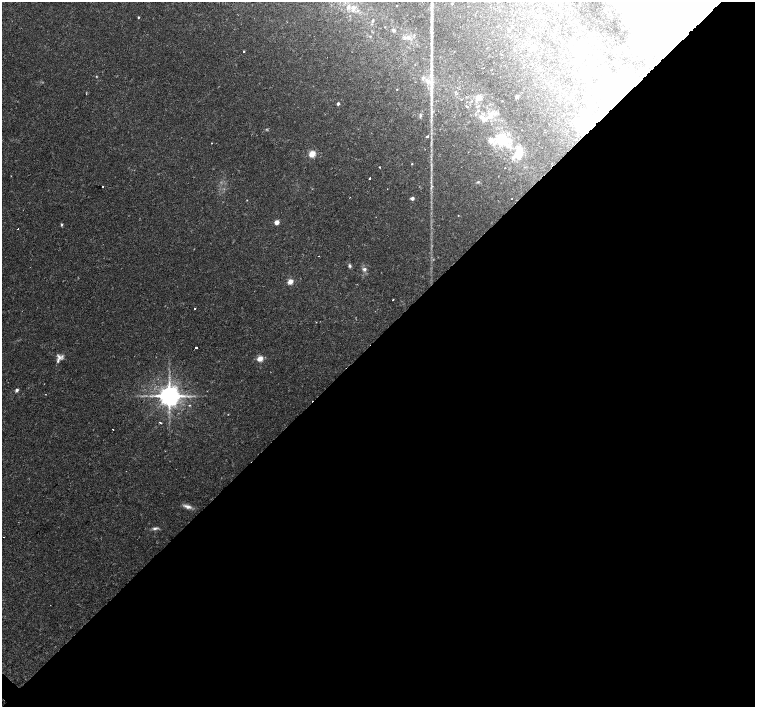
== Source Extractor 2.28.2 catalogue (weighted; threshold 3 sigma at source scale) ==
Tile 12 of 4 x 4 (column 4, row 3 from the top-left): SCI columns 4528-6033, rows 1644-3052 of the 6035 x 6035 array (HDU 1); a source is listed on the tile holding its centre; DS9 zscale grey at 2 x 2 block average (1 PNG px = mean of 2 x 2 image px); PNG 757 x 709 px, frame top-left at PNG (2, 2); no overlay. Shown black and unused: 52% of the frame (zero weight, under 2 of 3 exposures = <1% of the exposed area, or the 3 px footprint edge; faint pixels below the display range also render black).
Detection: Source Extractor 2.28.2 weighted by HDU 2 'WHT'; one run over the whole footprint, this tile lists its part. Background 0.0488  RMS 0.0036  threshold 0.0161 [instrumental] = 3 sigma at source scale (4.5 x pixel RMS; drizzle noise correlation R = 1.50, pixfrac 1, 0.0396/0.0396 arcsec/px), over >= 5 px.
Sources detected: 92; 1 too faint to see at this stretch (2 x 2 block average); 17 inside a brighter object's white glare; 2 cosmic-ray / hot-pixel residue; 1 long thin detection or spike segment (spike, bleed or trail) — not listed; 5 inside a brighter listed object's ellipse — not listed separately; the other 66 listed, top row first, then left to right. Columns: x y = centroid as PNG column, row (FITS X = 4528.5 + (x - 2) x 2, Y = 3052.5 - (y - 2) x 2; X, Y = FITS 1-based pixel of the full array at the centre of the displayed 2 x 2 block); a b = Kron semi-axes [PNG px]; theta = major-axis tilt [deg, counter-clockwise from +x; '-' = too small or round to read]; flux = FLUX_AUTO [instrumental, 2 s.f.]
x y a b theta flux
452 4 3 2 - 0.57
397 6 2 2 - 0.35
348 7 6 4 66 2.7
353 8 10 4 -88 3.7
358 10 3 3 - 1.1
138 17 3 2 - 0.79
373 20 3 3 - 0.65
497 26 2 2 - 0.5
393 30 4 3 - 1.3
553 34 3 2 - 0.64
577 34 2 2 - 0.44
370 36 3 2 - 0.41
409 38 5 3 - 1.7
534 47 5 4 - 2.5
641 48 13 11 4 16
244 51 2 2 - 1.4
584 52 5 4 - 2.4
600 69 3 2 - 0.74
423 78 5 4 - 2
428 81 6 5 - 3.8
636 82 7 4 61 3.4
397 89 2 2 - 0.45
455 92 3 2 - 0.66
86 94 2 2 - 0.47
479 97 5 5 - 6.8
517 97 3 2 - 4.8
461 99 2 2 - 0.35
338 104 2 2 - 2.8
467 107 2 2 - 0.35
490 114 12 5 61 6.5
420 115 6 3 -88 1.4
481 117 7 4 -46 3.2
589 121 23 11 47 24
427 136 3 2 - 2.8
502 139 17 10 -53 30
491 141 7 6 - 5.3
518 153 11 11 - 15
312 154 3 3 - 31
412 164 2 2 - 0.61
379 167 2 2 - 4.3
369 178 2 2 - 0.79
478 182 4 3 - 0.89
103 186 2 2 - 1.3
412 198 3 3 - 3.3
512 199 2 2 - 0.31
247 200 3 2 - 0.34
458 215 2 2 - 0.38
277 222 5 4 - 4.1
61 225 4 3 - 1.1
17 229 2 2 - 1
318 256 2 2 - 0.4
350 266 5 4 - 1.7
364 269 6 5 - 2.4
290 281 3 3 - 18
393 300 2 2 - 1
194 309 2 2 - 1.2
196 347 2 2 - 1.7
59 357 11 7 -43 4
260 358 3 3 - 23
17 390 3 2 - 3
169 396 5 5 - 1100
189 405 3 2 - 0.56
160 422 2 2 - 1.3
113 430 2 2 - 1.7
187 507 11 5 -15 4
155 528 8 4 6 2.3
Overlapping masked pixels (flux is a lower limit): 2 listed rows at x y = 636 82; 589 121
Diffuse or blended objects may show on this block-average render without a row.